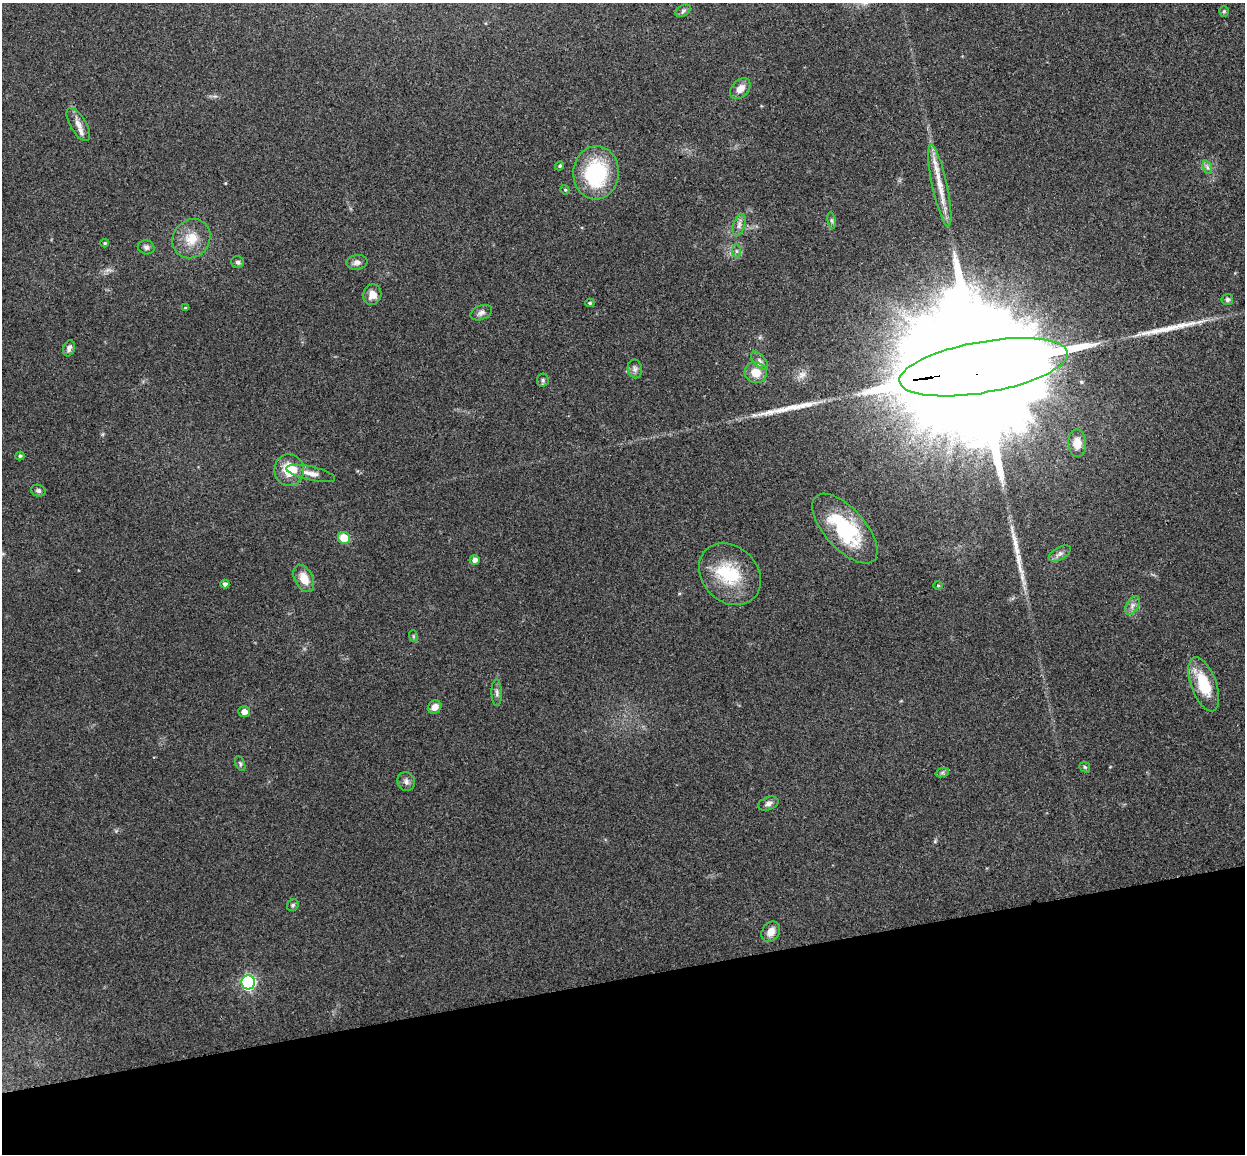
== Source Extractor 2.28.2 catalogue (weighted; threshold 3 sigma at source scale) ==
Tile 14 of 4 x 4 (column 2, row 4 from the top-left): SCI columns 1300-2542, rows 154-1305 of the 5086 x 5029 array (HDU 1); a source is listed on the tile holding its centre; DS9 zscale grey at full resolution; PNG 1247 x 1156 px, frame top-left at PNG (2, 3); each listed source drawn as its Kron ellipse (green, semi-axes under 4 px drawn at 4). Shown black and unused: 15% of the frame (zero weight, under 3 of 4 exposures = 5% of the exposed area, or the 3 px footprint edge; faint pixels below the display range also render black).
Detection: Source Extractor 2.28.2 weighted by HDU 2 'WHT'; one run over the whole footprint, this tile lists its part. Background 0.0705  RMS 0.0075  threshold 0.0339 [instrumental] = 3 sigma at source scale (4.5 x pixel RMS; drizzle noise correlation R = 1.50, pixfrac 1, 0.05/0.05 arcsec/px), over >= 5 px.
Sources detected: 60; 3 long thin detections or spike segments (spike, bleed or trail) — neither listed nor drawn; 2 inside a brighter listed object's ellipse — not listed separately; the other 55 listed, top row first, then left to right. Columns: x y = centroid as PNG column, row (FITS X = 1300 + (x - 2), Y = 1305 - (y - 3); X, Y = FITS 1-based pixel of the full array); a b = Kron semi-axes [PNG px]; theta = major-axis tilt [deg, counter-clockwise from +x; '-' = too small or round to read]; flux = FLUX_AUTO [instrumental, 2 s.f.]
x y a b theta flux
683 11 8 5 31 1.9
1224 11 5 4 - 1
740 89 12 8 48 6.8
78 125 19 7 -59 5.8
560 166 5 4 - 1.1
1207 167 7 4 -71 1.8
596 173 27 23 86 65
940 186 42 7 -78 16
565 190 5 4 - 0.82
832 220 8 4 -81 1.5
739 225 11 5 72 3
191 239 20 18 53 16
105 243 4 3 - 0.84
146 247 8 7 - 2.5
736 251 7 4 -90 1.5
238 262 6 5 - 1.7
357 262 10 7 8 3.2
372 295 10 9 - 7.3
1227 300 6 5 - 1.9
590 303 4 4 - 1
185 308 4 4 - 0.7
481 313 11 7 21 3.1
69 348 8 5 73 2.6
759 361 11 6 -49 2.9
984 367 85 25 10 92000
635 369 9 7 -79 2.6
756 373 11 10 - 12
543 380 6 6 - 1.7
1077 443 14 9 -88 8.1
20 456 4 4 - 1
289 470 16 14 -85 20
311 473 25 7 -13 6.4
38 491 7 6 - 1.9
845 529 43 20 -48 63
344 538 6 6 - 17
1060 553 12 6 30 3
475 560 5 4 - 3.6
730 574 34 27 -44 38
304 578 14 9 -63 10
225 584 4 4 - 2.2
938 586 4 3 - 0.7
1132 605 10 6 59 3.1
413 636 6 4 -72 1.1
1204 684 28 12 -69 28
497 693 13 5 -88 2.7
435 707 7 6 - 5.9
244 712 6 5 - 4.7
240 763 8 4 -64 1.2
1085 767 6 4 -46 1.2
942 773 7 4 19 1.5
406 782 9 8 - 3.1
768 804 10 6 20 2.8
293 905 6 5 - 1.5
771 932 11 8 56 6.6
248 982 7 7 - 120
Overlapping masked pixels (flux is a lower limit): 1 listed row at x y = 984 367